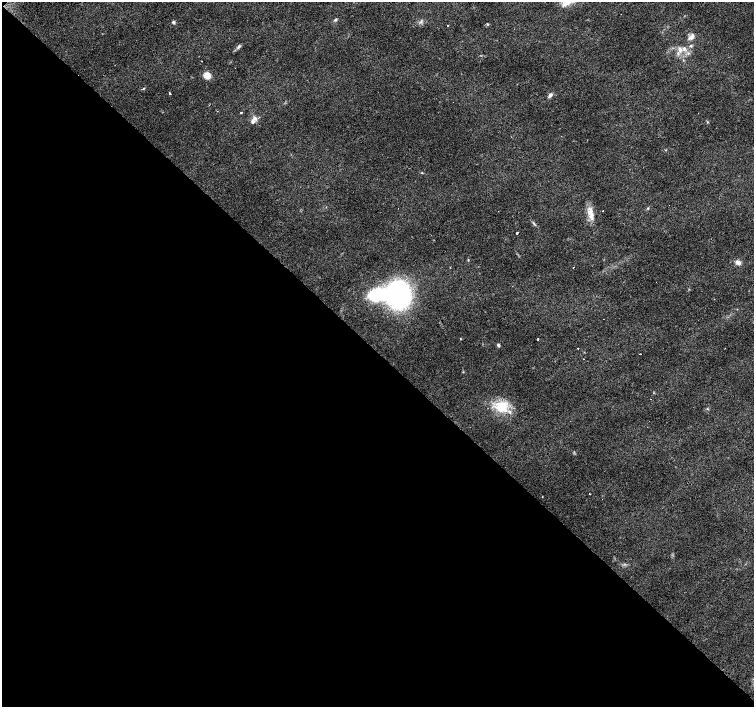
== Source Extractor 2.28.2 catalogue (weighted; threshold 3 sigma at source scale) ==
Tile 9 of 4 x 4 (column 1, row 3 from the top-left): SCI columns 1-1504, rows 1564-2972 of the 6018 x 6012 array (HDU 1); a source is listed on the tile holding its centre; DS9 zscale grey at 2 x 2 block average (1 PNG px = mean of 2 x 2 image px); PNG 756 x 709 px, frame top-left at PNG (2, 2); no overlay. Shown black and unused: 50% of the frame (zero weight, under 3 of 4 exposures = <1% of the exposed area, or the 3 px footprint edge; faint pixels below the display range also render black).
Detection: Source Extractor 2.28.2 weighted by HDU 2 'WHT'; one run over the whole footprint, this tile lists its part. Background 0.0142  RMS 0.0028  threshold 0.0128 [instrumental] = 3 sigma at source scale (4.5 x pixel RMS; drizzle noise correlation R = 1.50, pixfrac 1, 0.0396/0.0396 arcsec/px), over >= 5 px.
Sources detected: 41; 4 cosmic-ray / hot-pixel residue — not listed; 3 inside a brighter listed object's ellipse — not listed separately; the other 34 listed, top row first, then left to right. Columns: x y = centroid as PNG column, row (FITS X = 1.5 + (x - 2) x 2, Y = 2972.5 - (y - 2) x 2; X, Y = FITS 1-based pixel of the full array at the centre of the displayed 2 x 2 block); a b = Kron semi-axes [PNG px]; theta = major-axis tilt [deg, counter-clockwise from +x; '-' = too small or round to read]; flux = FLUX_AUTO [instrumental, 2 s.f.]
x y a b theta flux
335 20 4 4 - 1.1
421 21 5 2 - 0.75
173 22 5 3 - 1
488 24 4 3 - 0.64
691 37 10 5 50 3.2
239 46 6 4 50 1.3
691 46 4 3 - 0.89
680 50 8 5 -69 3.4
207 75 7 6 - 6.4
144 88 4 2 - 0.57
170 93 2 2 - 1.4
550 95 6 4 53 1.9
241 112 2 2 - 13
255 118 6 5 - 2.2
422 173 3 2 - 0.44
647 208 3 3 - 0.7
590 212 14 9 -73 6.7
533 223 7 2 -52 0.88
517 233 2 2 - 3.1
468 260 3 2 - 0.43
738 262 7 5 -33 2.7
450 267 2 2 - 0.84
573 267 2 2 - 0.98
377 294 15 10 19 44
398 295 19 18 - 130
460 339 3 2 - 0.33
538 339 2 2 - 17
498 345 4 4 - 0.98
578 348 2 2 - 0.81
725 348 2 2 - 0.42
640 354 2 2 - 1.1
501 406 17 16 - 18
707 409 4 2 - 0.52
542 497 2 2 - 0.32
Diffuse or blended objects may show on this block-average render without a row.